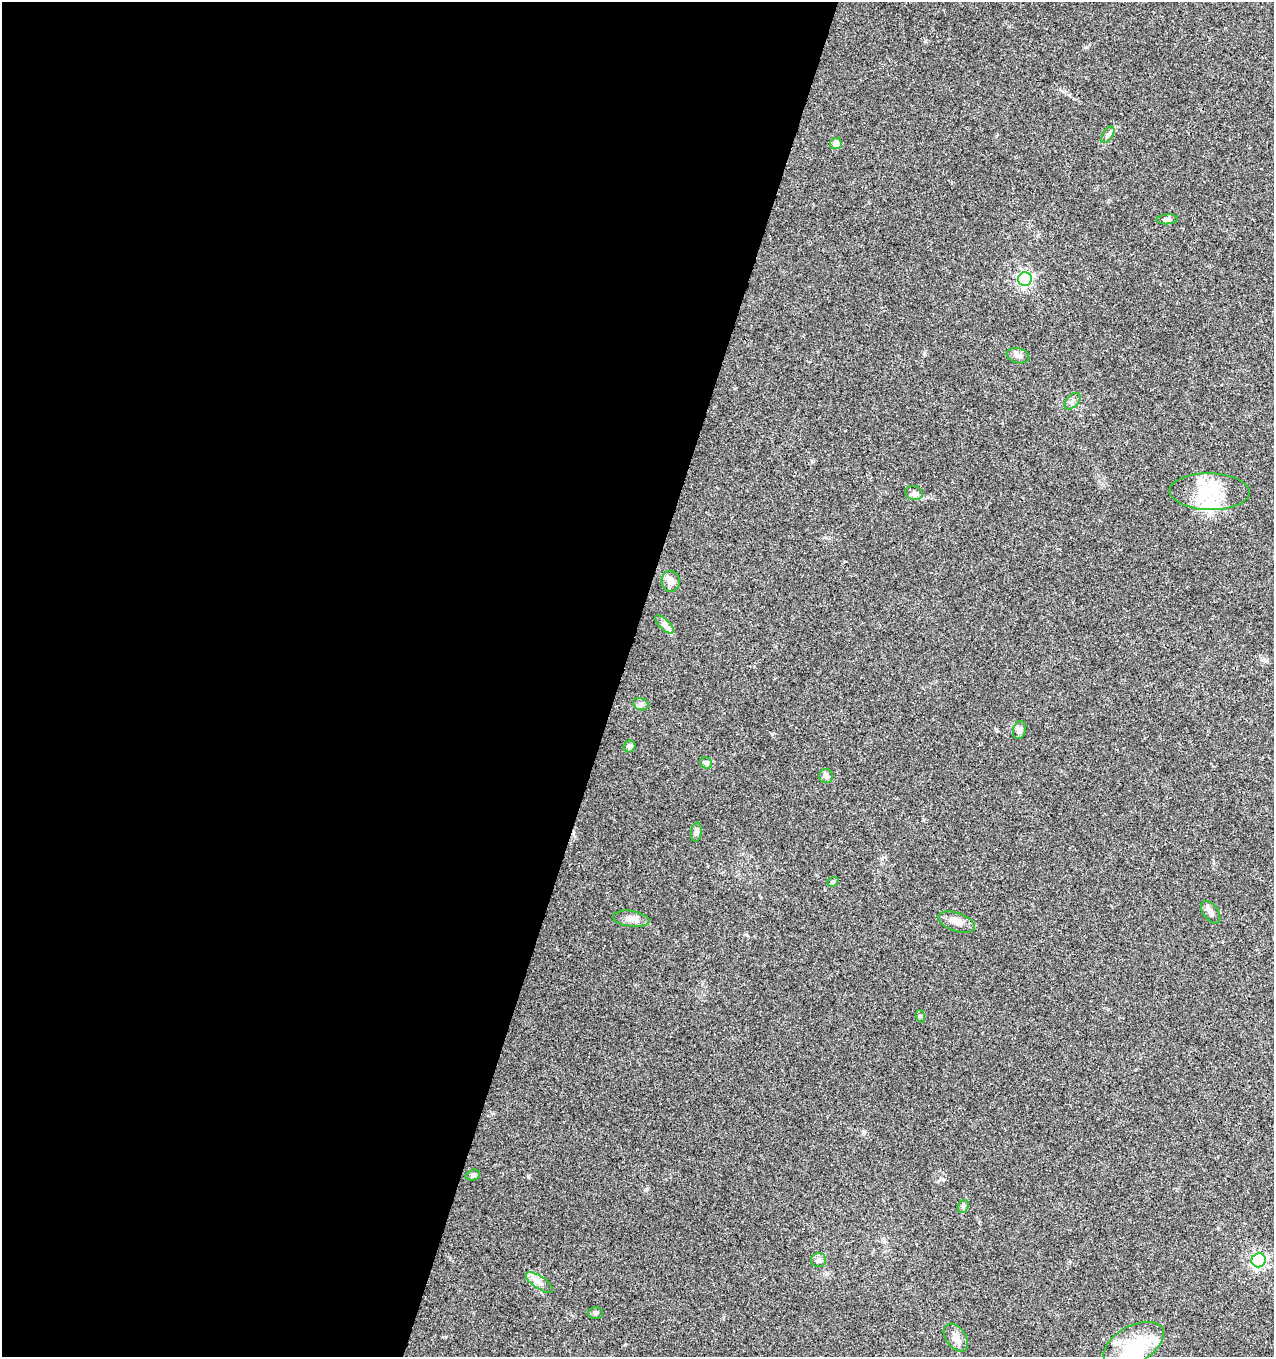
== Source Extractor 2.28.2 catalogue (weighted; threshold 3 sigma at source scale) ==
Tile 5 of 4 x 4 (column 1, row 2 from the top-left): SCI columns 215-1486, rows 2720-4074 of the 5579 x 5430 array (HDU 1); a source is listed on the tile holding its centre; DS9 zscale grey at full resolution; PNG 1276 x 1359 px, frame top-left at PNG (2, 2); each listed source drawn as its Kron ellipse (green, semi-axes under 4 px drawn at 4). Shown black and unused: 49% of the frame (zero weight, under 3 of 4 exposures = <1% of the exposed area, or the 3 px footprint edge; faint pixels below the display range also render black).
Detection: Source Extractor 2.28.2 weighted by HDU 2 'WHT'; one run over the whole footprint, this tile lists its part. Background 0.0419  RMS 0.0035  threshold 0.0157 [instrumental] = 3 sigma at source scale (4.5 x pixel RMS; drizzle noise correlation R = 1.50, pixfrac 1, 0.0396/0.0396 arcsec/px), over >= 5 px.
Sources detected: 30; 1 inside a brighter listed object's ellipse — not listed separately; the other 29 listed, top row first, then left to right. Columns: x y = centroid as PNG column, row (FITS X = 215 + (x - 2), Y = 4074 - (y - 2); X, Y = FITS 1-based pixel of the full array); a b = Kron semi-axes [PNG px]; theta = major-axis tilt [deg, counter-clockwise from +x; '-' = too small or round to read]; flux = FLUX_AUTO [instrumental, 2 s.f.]
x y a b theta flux
1108 135 9 5 57 0.92
836 143 6 5 - 2.5
1167 219 10 5 4 0.89
1025 279 7 6 - 78
1018 356 11 7 -15 1.4
1072 401 10 6 47 1.1
1210 492 40 18 -2 15
914 493 9 7 -17 1.2
671 581 10 9 - 2.1
664 624 12 5 -45 1.4
641 704 8 6 -19 0.94
1019 730 9 6 75 1.3
630 746 6 5 - 1.2
706 763 6 5 - 0.68
826 776 7 7 - 1.1
696 832 9 5 82 1.2
833 882 6 4 22 0.58
1211 912 13 7 -53 1.7
631 919 18 8 -8 2.6
957 922 19 9 -19 3
920 1016 6 4 -71 0.51
473 1175 7 5 15 0.8
963 1206 7 5 70 0.69
818 1260 8 6 14 1.1
1259 1260 7 7 - 72
539 1282 16 6 -33 2.1
595 1313 7 5 1 0.67
956 1337 16 10 -53 2.8
1134 1344 33 18 29 14
Unlisted compact peaks at least as high as the median listed source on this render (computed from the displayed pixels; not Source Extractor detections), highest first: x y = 528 1176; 925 41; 924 354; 864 1133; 812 462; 646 1189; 446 1337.